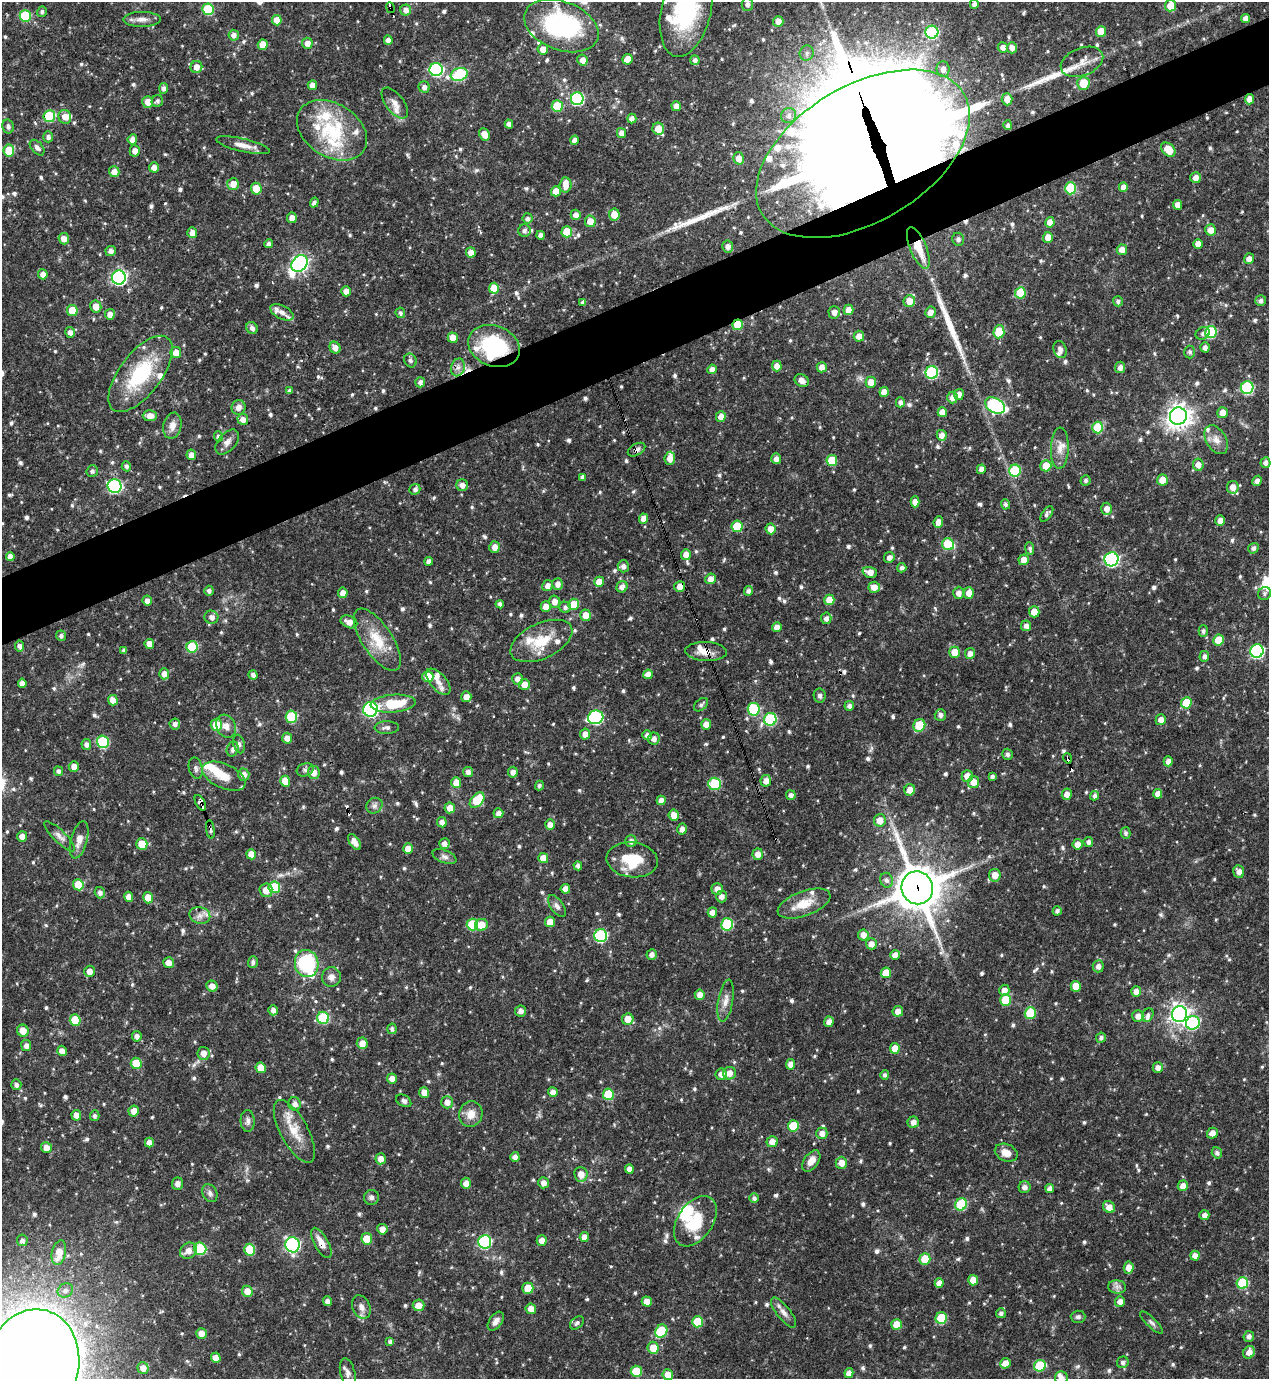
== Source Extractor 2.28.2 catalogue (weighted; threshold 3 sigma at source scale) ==
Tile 10 of 4 x 4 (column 2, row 3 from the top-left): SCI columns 1417-2683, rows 1379-2755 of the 5497 x 5510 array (HDU 1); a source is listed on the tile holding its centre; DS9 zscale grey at full resolution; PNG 1271 x 1381 px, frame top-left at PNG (2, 2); each listed source drawn as its Kron ellipse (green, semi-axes under 4 px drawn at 4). Shown black and unused: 5% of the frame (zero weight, under 3 of 4 exposures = <1% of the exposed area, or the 3 px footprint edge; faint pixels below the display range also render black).
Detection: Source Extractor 2.28.2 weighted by HDU 2 'WHT'; one run over the whole footprint, this tile lists its part. Background 0.0571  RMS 0.0033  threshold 0.0148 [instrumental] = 3 sigma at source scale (4.5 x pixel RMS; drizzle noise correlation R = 1.50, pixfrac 1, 0.05/0.05 arcsec/px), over >= 5 px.
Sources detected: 849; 8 inside a brighter object's white glare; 6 cosmic-ray / hot-pixel residue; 3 long thin detections or spike segments (spike, bleed or trail) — neither listed nor drawn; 36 inside a brighter listed object's ellipse — not listed separately; of the other 796, all 500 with FLUX_AUTO >= 0.798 (the completeness limit of this list) listed and drawn (296 fainter detections not listed), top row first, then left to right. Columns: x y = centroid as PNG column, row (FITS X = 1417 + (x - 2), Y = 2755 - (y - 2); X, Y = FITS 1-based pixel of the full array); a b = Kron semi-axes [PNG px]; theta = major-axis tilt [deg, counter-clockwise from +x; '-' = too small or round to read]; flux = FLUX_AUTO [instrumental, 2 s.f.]
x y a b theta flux
747 4 6 5 - 1.5
974 4 5 4 - 1.6
1171 6 6 5 - 5.4
390 8 5 3 - 25
208 9 6 5 - 16
406 10 5 5 - 1.7
686 10 47 25 77 36
42 12 5 4 - 0.83
25 16 6 5 - 16
142 19 19 7 0 2.4
1246 19 4 4 - 2.1
277 20 5 5 - 3.8
778 21 5 5 - 2.6
561 26 39 24 -20 42
932 32 6 6 - 23
1101 32 5 5 - 5.7
234 35 5 5 - 1.6
388 40 5 4 - 1.5
307 43 5 5 - 2.3
263 45 5 5 - 4.5
1003 47 5 5 - 1.8
1012 48 5 5 - 2.1
543 49 5 5 - 2.3
807 53 7 7 - 1.3
628 59 5 5 - 4.3
582 60 5 5 - 2.3
695 60 5 4 - 1.2
1082 62 22 13 21 5.1
196 67 6 5 - 2.3
943 69 8 6 -83 2.1
436 70 7 6 - 46
459 74 9 6 18 26
1083 83 6 6 - 8.2
312 85 5 4 - 2.1
424 87 6 5 - 1.4
163 88 5 4 - 1.3
577 99 6 6 - 36
1007 99 6 5 - 3
1250 99 5 4 - 2.4
157 101 6 5 - 0.81
148 102 5 5 - 3.2
395 103 18 9 -52 2.8
557 106 5 5 - 12
676 106 5 5 - 2.2
49 116 6 6 - 16
789 116 8 7 - 1.4
65 117 7 6 - 2.5
632 119 5 4 - 1.7
509 124 4 4 - 1.6
1008 125 5 4 - 0.9
8 126 7 5 -76 1
658 129 6 5 - 4.9
332 130 38 26 -32 20
622 133 5 4 - 2.2
484 134 6 5 - 3.3
48 137 5 5 - 1.3
132 139 5 5 - 2
574 140 4 4 - 1.7
243 145 27 6 -13 3.3
37 148 9 5 -49 1.2
9 150 6 5 - 7.5
1168 150 8 6 -44 5.4
135 151 5 5 - 2.3
863 154 118 68 31 5300
739 158 6 5 - 3.1
154 167 5 5 - 2.3
114 172 5 5 - 2.7
1196 178 5 5 - 2.5
233 184 6 6 - 3.1
565 185 7 6 - 2.5
1123 187 5 4 - 2
1070 188 6 5 - 18
256 189 6 5 - 5.4
556 191 5 5 - 3.9
314 203 5 4 - 1.1
1178 205 5 4 - 2.4
614 214 6 5 - 4.4
576 215 5 5 - 2
292 218 5 5 - 2.4
528 218 5 5 - 1
590 221 6 5 - 3.9
1050 222 5 4 - 2.7
1210 230 5 5 - 2.9
524 231 6 6 - 1.2
567 232 5 5 - 10
192 233 5 5 - 2.3
541 235 4 4 - 1.6
1048 237 5 5 - 3.5
64 239 6 5 - 2.4
958 239 6 6 - 1.4
269 243 4 4 - 1
1198 244 5 4 - 2.6
728 247 6 5 - 1.7
918 248 22 8 -67 7.4
1122 250 5 5 - 2.2
111 251 5 5 - 1.5
471 252 5 5 - 2.7
1249 259 5 5 - 2.4
299 264 9 7 49 110
43 274 5 5 - 2.3
119 278 7 7 - 67
494 288 5 5 - 6.6
346 291 5 4 - 2.2
1020 293 5 5 - 9.9
909 301 6 6 - 3.4
1118 301 5 5 - 0.91
1261 301 5 5 - 1.1
583 302 4 4 - 0.85
96 306 6 5 - 3.5
72 310 5 5 - 6.8
849 310 5 5 - 2.9
282 312 12 6 -27 1.6
834 312 6 5 - 2.1
930 312 5 5 - 2.1
400 313 5 5 - 0.84
110 314 5 5 - 2.4
738 325 5 5 - 8.9
252 328 6 5 - 1.3
70 332 5 5 - 1.5
999 332 6 5 - 10
1211 332 6 5 - 21
1203 333 7 5 32 0.97
859 336 5 5 - 2.6
453 338 5 5 - 2.8
494 346 26 20 -21 27
1205 347 5 4 - 1.4
335 348 6 5 - 2.4
1060 350 9 6 -74 1.2
176 352 5 5 - 3.3
1190 352 6 5 - 0.81
410 360 7 6 - 0.92
777 366 5 5 - 2.3
458 367 9 7 75 1.6
822 367 5 5 - 2.1
1120 367 5 5 - 1.6
712 369 5 4 - 2.1
932 372 6 6 - 33
140 374 45 21 53 23
802 380 7 6 - 1.8
420 382 5 5 - 1.2
871 382 5 5 - 3.2
1247 388 6 6 - 31
290 391 4 4 - 1
884 392 5 4 - 2.8
959 394 5 5 - 2.3
952 398 6 5 - 2.2
900 402 5 4 - 1.2
995 405 11 7 -30 47
238 407 7 7 - 2
942 412 5 4 - 3
1222 413 5 5 - 3.2
150 416 7 5 2 2.8
721 416 5 5 - 2.3
1178 416 8 8 - 300
243 419 5 5 - 2.2
172 426 13 9 78 2.5
1098 428 6 5 - 15
942 435 5 5 - 2
218 436 5 4 - 1.1
1216 440 16 10 -59 3.1
227 442 15 8 49 2
1060 448 20 9 88 3.3
636 450 9 5 30 1.4
191 455 5 5 - 2.3
670 458 6 5 - 2.5
776 459 5 5 - 1.7
832 460 5 5 - 9.8
1265 463 5 5 - 1.3
1198 465 6 5 - 2.3
126 466 5 4 - 1.1
1046 466 5 5 - 5.9
981 469 5 4 - 2
92 471 6 5 - 1
1015 471 6 6 - 16
583 477 4 3 - 1.1
1162 480 5 5 - 4
1085 481 5 5 - 0.8
1257 481 5 4 - 1.5
462 485 6 5 - 1.7
115 486 7 7 - 44
1233 487 6 5 - 2.9
415 489 5 5 - 1.1
915 502 5 4 - 2.3
1005 504 5 4 - 0.91
1107 509 6 5 - 2.5
1047 514 9 4 54 1
643 519 5 4 - 2.8
1220 520 5 4 - 2.1
938 522 6 4 67 2.4
737 526 6 5 - 11
770 529 5 5 - 2.8
948 544 6 6 - 14
495 547 6 5 - 2.4
1253 548 5 5 - 1.1
1030 549 6 4 -83 0.89
686 555 5 5 - 2.6
10 556 4 4 - 2.2
889 557 5 5 - 1.4
1111 559 7 7 - 59
1024 560 5 5 - 3.1
429 561 4 4 - 1.3
623 566 6 5 - 1.4
902 568 5 4 - 1.1
870 572 7 5 -17 2.4
711 579 5 5 - 2.3
599 582 5 5 - 4.3
558 584 6 5 - 2.2
548 585 6 5 - 1.9
622 587 6 5 - 1.8
680 587 5 5 - 3.1
874 587 6 5 - 3.2
209 591 5 4 - 1
748 591 5 4 - 1.2
343 593 5 5 - 2
959 593 6 5 - 2.1
969 593 6 5 - 3.3
1265 593 7 6 - 0.87
829 600 5 5 - 5
147 601 5 5 - 1.7
555 602 6 5 - 2.3
500 604 4 4 - 1
574 604 6 5 - 6.2
546 607 5 5 - 2.3
565 607 5 5 - 1.1
1034 612 5 5 - 3.8
586 615 6 5 - 4.1
211 617 7 6 - 1.6
826 618 5 5 - 1.5
349 622 9 6 -24 2.6
1026 626 5 5 - 1.6
777 627 5 4 - 2.7
1203 631 5 5 - 0.9
61 636 5 5 - 0.87
377 640 36 15 -56 9.8
1218 640 5 5 - 6.4
541 641 33 17 25 11
149 644 5 4 - 2.8
19 646 5 4 - 1.3
192 647 6 5 - 12
124 650 4 3 - 0.91
1257 651 7 6 - 52
706 652 21 9 -2 4.1
955 652 5 5 - 4.7
970 654 5 5 - 1.9
1204 656 5 5 - 1.2
164 674 5 5 - 2.2
648 674 5 5 - 2.6
253 675 5 4 - 1.2
428 676 5 5 - 5.4
517 679 6 5 - 1.8
438 682 16 8 -49 2.8
22 683 4 4 - 1.9
524 684 5 5 - 2.7
820 696 7 6 - 0.95
466 697 5 5 - 2.7
113 700 5 5 - 2.9
1186 703 6 5 - 8.9
393 704 22 9 4 11
701 705 8 5 44 0.9
849 706 5 4 - 1.3
371 709 7 7 - 63
754 709 6 6 - 21
940 715 6 5 - 1.3
291 717 6 5 - 16
596 717 8 7 - 45
770 719 6 6 - 27
1161 720 5 5 - 2.2
175 724 5 5 - 1.3
706 724 5 5 - 2.6
216 725 6 6 - 6.4
919 725 6 6 - 12
226 726 12 9 -63 2.5
387 728 12 6 2 1.2
585 734 5 5 - 2.1
647 735 5 5 - 1.5
287 738 5 5 - 2.2
654 738 6 5 - 1.7
103 742 6 6 - 21
86 744 5 5 - 1.3
239 744 9 5 -75 0.9
233 749 8 5 71 1.2
1007 754 5 5 - 0.93
1068 758 5 3 - 6.1
1168 761 5 4 - 2
74 766 5 5 - 2.1
196 768 11 6 -76 1.2
305 770 9 6 19 0.95
58 771 5 4 - 0.97
314 772 6 6 - 3
468 772 5 5 - 1.5
513 772 5 5 - 1.5
244 775 6 5 - 2.4
224 776 23 12 -24 5.5
967 776 5 5 - 3.4
992 776 4 4 - 1
285 781 5 5 - 5.3
766 781 6 5 - 2.4
456 782 5 5 - 3.7
973 782 6 5 - 3.8
715 784 6 6 - 17
539 785 5 4 - 0.82
910 790 6 5 - 2.9
1067 794 5 5 - 2.2
1158 794 5 4 - 2.2
791 795 5 4 - 1.3
1095 796 5 4 - 0.82
477 800 9 5 47 12
661 800 5 4 - 2.2
200 803 8 4 -62 2.8
374 806 8 7 - 1.2
450 808 5 5 - 2.9
498 813 5 5 - 1.6
674 815 5 5 - 3.4
880 820 6 6 - 3.4
442 822 5 5 - 1.8
550 825 5 4 - 2.1
210 829 9 4 -80 0.98
682 829 5 5 - 1.6
1125 833 6 5 - 0.83
22 836 5 5 - 2.3
60 836 21 6 -43 1.8
79 840 19 8 75 3
631 841 6 5 - 1.4
354 842 9 5 -56 1.9
1088 842 5 5 - 1.2
142 844 6 5 - 6.1
444 844 5 5 - 1.6
1077 844 5 5 - 2.6
408 849 5 5 - 3.2
251 854 5 5 - 3.4
758 854 5 5 - 2.3
444 857 12 6 -23 1.4
543 858 5 5 - 4.4
632 860 26 17 -6 12
578 866 4 4 - 1.2
1239 872 6 5 - 2
995 875 6 6 - 3.4
887 880 7 6 - 1.2
78 885 5 5 - 7.2
274 887 6 6 - 16
917 888 16 15 - 1100
565 889 5 4 - 2.3
717 889 6 5 - 2.3
266 890 7 6 - 3
100 893 6 5 - 1.3
722 896 6 5 - 1.8
129 897 5 4 - 2.4
148 898 6 5 - 3.9
804 904 28 12 20 6.7
557 906 12 6 -54 1.4
1057 911 4 4 - 1
712 912 5 4 - 2.1
200 915 10 8 -14 2
550 922 5 5 - 3.7
472 924 6 6 - 14
727 924 6 6 - 20
481 925 6 6 - 4.4
863 935 5 5 - 2.4
601 936 6 6 - 34
871 944 5 5 - 2.3
652 954 5 5 - 1.5
895 955 5 5 - 2.6
253 962 6 5 - 0.97
169 963 5 5 - 2.4
307 964 13 12 - 26
1098 966 6 5 - 1.7
89 971 5 5 - 2.3
886 973 5 5 - 4.6
331 977 10 9 - 2
212 986 6 5 - 2.2
1076 986 5 5 - 5.2
1004 990 5 5 - 2.5
1136 991 5 5 - 2.2
700 995 5 5 - 2.3
1005 1000 6 5 - 8.5
726 1001 21 7 80 2.7
273 1010 5 4 - 1.4
521 1011 5 5 - 1.6
898 1011 5 5 - 2.5
1030 1013 6 5 - 11
1179 1014 8 7 - 160
1148 1015 7 5 65 1
1138 1016 6 5 - 1.9
323 1018 6 6 - 20
628 1019 6 5 - 4
75 1020 6 5 - 10
829 1022 5 5 - 1.9
1193 1023 7 6 - 29
392 1029 5 4 - 0.89
23 1031 6 5 - 3.5
137 1036 5 5 - 1.5
1101 1038 5 5 - 0.9
362 1043 6 5 - 2.7
26 1045 5 5 - 1.5
895 1048 5 5 - 3.5
62 1051 5 4 - 2
203 1053 6 6 - 2.3
136 1063 6 5 - 7.8
791 1064 5 4 - 2.6
261 1068 5 5 - 4
1158 1068 5 5 - 1.9
729 1073 6 6 - 2.7
721 1074 5 5 - 2.2
885 1075 5 4 - 0.91
392 1078 5 5 - 2.2
16 1085 5 5 - 1
424 1092 5 5 - 2.8
553 1092 5 4 - 1.7
608 1094 6 5 - 13
404 1101 8 5 -30 0.99
447 1102 6 6 - 2.2
295 1104 7 6 - 1.6
134 1111 5 5 - 2.8
471 1114 13 11 65 3.9
76 1115 5 5 - 2.2
95 1116 5 4 - 0.94
248 1121 11 7 -87 1.3
913 1122 6 5 - 1.9
793 1126 5 5 - 8.9
294 1131 35 13 -61 7.8
822 1133 6 5 - 2.1
1212 1133 5 5 - 2.4
772 1142 5 5 - 2.8
149 1143 5 4 - 2.3
46 1147 5 5 - 2.5
1006 1153 12 8 -23 3.2
1217 1153 6 5 - 0.97
515 1157 5 4 - 1.5
381 1159 5 5 - 2.6
811 1161 12 7 54 2.6
841 1163 6 6 - 2.8
629 1169 4 4 - 2
581 1174 7 6 - 3
466 1183 5 5 - 2.3
543 1183 5 5 - 2.2
178 1184 6 5 - 1.5
1183 1186 5 5 - 2.3
1025 1187 6 6 - 1.7
1050 1189 4 4 - 1.6
210 1193 9 7 -62 1.2
371 1197 7 7 - 1.1
754 1198 5 4 - 0.94
961 1204 6 5 - 18
1109 1207 6 5 - 2.8
1204 1215 5 4 - 1.5
695 1221 28 17 56 12
382 1229 5 5 - 2.4
584 1237 5 4 - 2
367 1239 6 5 - 5.9
22 1240 6 5 - 1.2
542 1241 5 5 - 2.2
485 1242 7 6 - 39
321 1243 17 7 -61 3.4
292 1245 8 7 - 59
200 1249 6 6 - 21
250 1250 6 5 - 10
188 1251 9 7 39 2.7
59 1253 12 7 78 4.8
1195 1256 5 4 - 2.1
925 1259 5 5 - 8.2
1129 1268 6 5 - 3
973 1280 5 5 - 3.6
939 1283 5 4 - 2.1
1242 1283 6 5 - 19
1117 1287 9 6 -2 1.3
528 1288 5 5 - 6.3
65 1290 8 7 - 1.2
247 1291 6 5 - 3.3
327 1301 5 4 - 1.3
647 1301 5 5 - 2.8
1120 1301 5 5 - 1.9
419 1305 6 6 - 3.1
361 1307 12 8 -66 2.2
531 1309 5 5 - 2.3
784 1312 18 6 -52 2.2
1001 1313 5 4 - 1
1078 1317 7 6 - 0.98
941 1318 6 5 - 12
496 1321 10 6 56 1.6
697 1322 5 5 - 11
577 1323 8 5 44 0.87
1151 1323 15 5 -44 1.1
896 1324 5 5 - 4.4
661 1331 7 5 56 17
201 1333 5 5 - 2.6
1249 1336 5 5 - 1.4
390 1342 4 4 - 0.88
653 1348 6 5 - 5.1
1249 1352 6 5 - 2.7
216 1358 5 5 - 2.4
1123 1362 6 5 - 1.1
1005 1363 5 5 - 3
33 1364 55 46 79 930
1040 1366 6 5 - 16
143 1368 5 5 - 2.4
636 1371 5 5 - 8.9
348 1373 15 7 -77 1.7
849 1373 5 4 - 2.2
668 1375 5 5 - 3.5
1061 1378 7 6 - 1.9
Overlapping masked pixels (flux is a lower limit): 13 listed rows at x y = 390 8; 863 154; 918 248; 738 325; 494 346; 636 450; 680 587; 706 652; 1068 758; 200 803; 210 829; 917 888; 321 1243
Isophote crosses this tile's border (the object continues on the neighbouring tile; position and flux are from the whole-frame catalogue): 4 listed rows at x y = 686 10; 863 154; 33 1364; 1061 1378